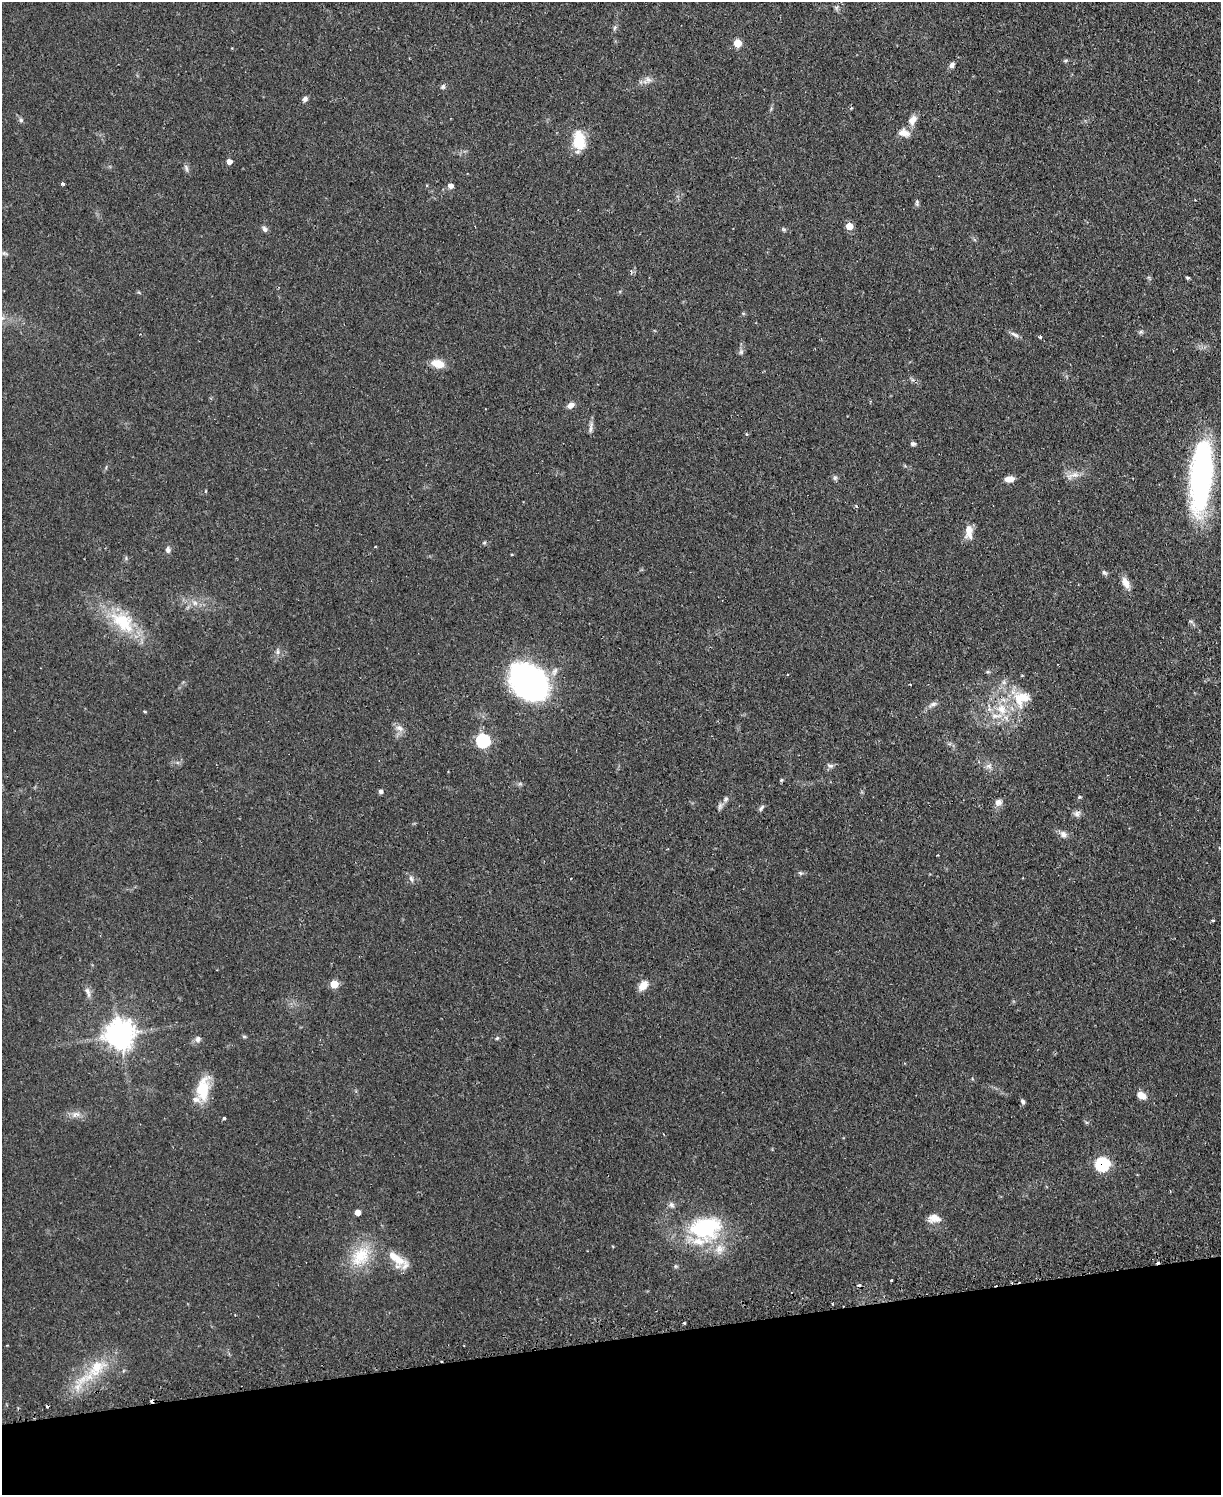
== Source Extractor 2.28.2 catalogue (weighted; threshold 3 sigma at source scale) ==
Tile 10 of 4 x 3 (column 2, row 3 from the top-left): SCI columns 1251-2469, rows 160-1652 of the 4939 x 4911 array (HDU 1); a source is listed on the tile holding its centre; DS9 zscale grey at full resolution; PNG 1223 x 1497 px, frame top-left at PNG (2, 2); no overlay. Shown black and unused: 10% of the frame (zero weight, under 2 of 3 exposures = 4% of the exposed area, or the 3 px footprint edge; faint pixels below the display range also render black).
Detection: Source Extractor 2.28.2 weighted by HDU 2 'WHT'; one run over the whole footprint, this tile lists its part. Background 0.0624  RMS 0.0051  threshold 0.023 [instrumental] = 3 sigma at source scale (4.5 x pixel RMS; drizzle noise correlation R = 1.50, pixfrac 1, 0.05/0.05 arcsec/px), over >= 5 px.
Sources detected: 103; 6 cosmic-ray / hot-pixel residue — not listed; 4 inside a brighter listed object's ellipse — not listed separately; the other 93 listed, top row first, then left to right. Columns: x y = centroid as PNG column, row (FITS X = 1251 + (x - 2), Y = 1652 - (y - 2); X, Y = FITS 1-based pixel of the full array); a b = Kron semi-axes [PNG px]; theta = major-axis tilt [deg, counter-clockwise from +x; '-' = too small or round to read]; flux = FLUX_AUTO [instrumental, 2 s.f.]
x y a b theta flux
836 8 7 4 72 0.93
614 28 6 4 70 0.9
737 43 5 5 - 13
1066 60 7 3 19 0.72
952 65 7 5 59 1.9
648 80 9 6 -48 1.9
443 86 7 6 - 1.1
305 99 7 6 - 1.6
851 108 5 3 - 0.54
21 120 5 5 - 1
912 120 14 9 59 4.1
904 133 17 10 -10 4.6
579 140 21 13 -85 15
229 161 5 4 - 3.2
186 168 11 5 -73 1.4
63 184 3 3 - 1.3
450 186 6 6 - 2.2
917 203 9 4 -80 0.96
849 226 5 5 - 8.4
265 229 8 6 -58 1.5
784 229 8 4 -19 0.87
4 253 8 5 -7 1.1
631 271 6 4 -68 0.96
1187 278 4 3 - 0.76
743 313 5 3 - 0.56
1141 332 8 4 8 0.92
1015 335 14 5 -32 1.8
1040 337 4 4 - 0.8
741 352 7 6 - 1.3
438 364 14 8 -15 7.3
571 405 9 6 29 2.8
591 427 18 4 86 2
913 444 7 5 -15 1.2
1073 475 22 7 16 4.2
1201 476 71 20 85 120
835 478 6 6 - 0.99
1009 479 10 6 6 4.2
856 506 5 4 - 0.68
969 532 19 9 -90 5.3
484 543 6 4 19 0.65
375 547 3 2 - 0.43
168 549 8 6 -89 1.8
1104 572 9 5 -41 1.1
1126 583 16 8 -61 4.2
195 603 7 6 - 1.9
123 622 38 22 -40 26
278 652 8 6 90 1.5
988 672 6 4 -17 0.68
529 682 37 27 -46 130
1004 682 6 6 - 1.4
1019 699 26 11 -78 11
933 704 10 5 16 1.8
1002 709 17 14 -47 11
145 711 5 3 - 0.57
399 728 11 8 -34 3
483 741 6 6 - 65
830 766 9 5 -19 1.4
989 766 7 7 - 1.8
781 780 5 4 - 0.69
381 791 6 5 - 1.2
1079 797 5 4 - 0.64
726 799 8 6 41 1.5
998 802 10 9 - 2.5
761 808 9 4 54 1.1
1077 813 9 8 - 1.9
1063 834 10 8 -45 2.7
800 873 6 4 -18 0.78
411 879 9 5 -71 1.6
1213 920 4 3 - 0.59
334 984 5 5 - 12
643 985 13 8 51 5
88 992 16 6 -72 2.4
119 1034 9 9 - 650
244 1036 6 4 -1 0.68
497 1038 5 4 - 0.67
198 1039 8 7 - 1.8
203 1089 30 14 82 16
1141 1095 10 7 -30 4.5
1023 1102 7 5 -64 1.2
76 1114 14 7 11 3.3
224 1118 3 3 - 1.3
1102 1164 13 12 - 21
672 1205 8 6 -33 1.6
357 1212 5 4 - 4.3
934 1218 15 10 3 4.6
705 1228 42 28 9 49
360 1256 34 23 48 20
397 1259 28 11 -36 11
1158 1262 4 3 - 2.9
675 1266 5 5 - 0.73
892 1281 3 3 - 0.82
832 1304 3 3 - 0.47
96 1368 28 17 58 18
Overlapping masked pixels (flux is a lower limit): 2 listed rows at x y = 1102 1164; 1158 1262